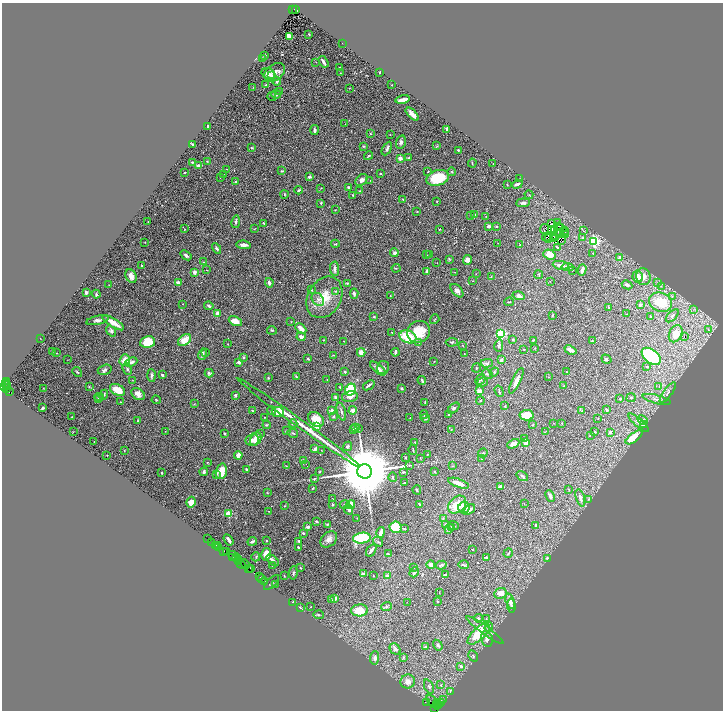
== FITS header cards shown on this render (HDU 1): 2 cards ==
NAXIS1  =                 1442
NAXIS2  =                 1416

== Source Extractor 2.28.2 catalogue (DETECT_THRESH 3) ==
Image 1442 x 1416 px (HDU 1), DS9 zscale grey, zoomed out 1/2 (1 PNG px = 2 x 2 image px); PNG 725 x 712 px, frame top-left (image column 2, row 1415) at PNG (2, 3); each listed source drawn as its Kron ellipse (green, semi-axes under 4 px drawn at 4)
Background 1.14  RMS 0.044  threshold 0.131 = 3 sigma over >= 5 px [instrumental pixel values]
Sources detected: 549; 56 cannot appear on this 1/2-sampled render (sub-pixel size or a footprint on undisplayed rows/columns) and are neither listed nor drawn; the other 493 listed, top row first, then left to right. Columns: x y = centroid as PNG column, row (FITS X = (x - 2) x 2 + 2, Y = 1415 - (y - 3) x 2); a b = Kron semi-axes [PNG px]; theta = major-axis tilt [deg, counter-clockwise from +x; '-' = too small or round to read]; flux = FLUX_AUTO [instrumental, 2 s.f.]
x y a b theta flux
293 10 3 1 - 250
296 10 3 2 - 310
309 35 2 2 - 3.4
289 36 4 3 - 70
342 43 2 1 - 6.7
265 55 2 2 - 11
263 59 4 3 - 6.7
316 62 2 1 - 2.7
323 62 6 2 -57 28
340 68 2 1 - 5.8
275 72 11 8 37 64
379 72 2 2 - 7.2
340 73 2 2 - 2.4
268 74 7 5 -20 37
272 75 4 3 - 10
277 81 5 4 - 23
266 85 4 3 - 9.6
391 85 2 1 - 2.2
253 88 2 1 - 2
349 88 2 2 - 2.9
279 91 3 3 - 13
276 94 5 3 - 15
272 96 4 3 - 8.7
403 99 7 3 11 53
412 114 8 3 -46 50
345 124 2 1 - 2.3
208 127 4 2 - 14
447 129 4 2 - 20
314 130 5 2 - 16
370 134 3 2 - 5.3
390 135 2 2 - 3.5
401 142 7 4 75 22
193 144 3 2 - 17
363 146 4 3 - 8.3
437 146 3 2 - 4.8
252 148 2 2 - 13
387 149 7 3 61 18
458 150 2 2 - 28
369 156 4 2 - 11
400 158 3 3 - 34
409 158 3 2 - 8.6
207 161 4 3 - 6.6
192 162 2 2 - 15
472 163 4 2 - 9.8
493 163 2 1 - 2.1
198 166 3 3 - 23
227 169 2 2 - 4.5
282 171 3 2 - 7.6
428 172 3 2 - 4
452 172 4 3 - 8.2
184 173 2 1 - 5.1
380 173 2 2 - 10
223 174 2 1 - 2.1
221 177 4 1 - 3.3
309 177 2 2 - 52
438 178 12 7 16 330
520 179 2 2 - 7.6
361 180 7 5 43 33
370 180 2 2 - 3.2
235 181 3 2 - 6.1
517 184 5 3 - 29
507 185 3 2 - 4.3
348 187 2 2 - 15
321 188 3 2 - 3.8
299 190 4 2 - 16
360 191 3 2 - 4.3
284 194 4 3 - 8.3
353 195 4 2 - 6.2
529 195 4 2 - 6.7
403 199 3 2 - 3.7
437 201 3 2 - 5.2
321 203 2 2 - 10
523 203 7 4 5 22
335 210 3 2 - 3.5
417 211 2 2 - 6.7
470 215 2 2 - 4.6
475 215 3 3 - 6.6
486 216 2 1 - 2.9
148 222 2 1 - 2.1
236 222 6 3 81 16
263 223 3 2 - 11
552 223 2 1 - 3
558 223 3 1 - 2.2
488 226 3 3 - 34
559 226 2 2 - 0.61
496 227 3 2 - 8.5
560 228 2 1 - 1.4
184 229 3 2 - 2.6
254 229 3 2 - 4.8
439 229 2 2 - 4
544 229 5 2 - 7.6
552 230 2 1 - 4.9
554 230 2 1 - 1.2
564 230 3 1 - 2.3
583 231 3 2 - 4.7
558 232 3 1 - 1.1
565 232 2 1 - 4.8
560 234 3 2 - 0.11
566 234 2 1 - 1.6
554 236 2 1 - 1.8
546 237 4 1 - 7.4
548 238 2 1 - 2.7
583 238 4 3 - 7.1
553 239 2 1 - 3.7
562 240 3 1 - 2.4
594 241 3 3 - 1300
145 242 2 2 - 2.5
498 243 2 2 - 3
335 244 4 2 - 6.9
244 245 7 3 -6 45
519 245 3 2 - 5.6
557 247 3 2 - 8
217 248 5 3 - 16
394 253 4 4 - 22
593 253 2 1 - 5.2
549 254 6 5 - 110
186 255 6 3 -38 20
426 255 3 2 - 3.9
430 255 4 2 - 23
619 258 4 3 - 28
449 259 4 3 - 7.6
468 260 5 4 - 38
203 262 3 2 - 4.5
437 263 2 2 - 2.8
561 265 8 3 -8 36
142 266 3 2 - 10
568 267 6 4 -6 42
396 268 4 2 - 5.7
334 269 7 3 -86 30
207 270 2 2 - 3.5
582 270 6 3 74 39
427 271 4 2 - 23
572 271 2 1 - 3.4
195 272 2 2 - 98
455 272 3 2 - 3.7
476 274 2 1 - 2.5
539 275 4 3 - 7.1
131 276 7 5 -64 52
491 276 3 2 - 5.6
637 276 6 5 - 78
643 277 8 7 - 81
473 281 2 2 - 4.8
550 281 2 1 - 2
178 282 2 2 - 87
269 283 4 3 - 27
347 283 3 3 - 7.1
657 283 3 2 - 5
109 285 2 2 - 2.5
627 285 5 3 - 18
661 286 4 3 - 7.8
312 290 3 2 - 7.1
336 291 4 3 - 7.3
457 291 8 4 -48 40
86 292 3 2 - 26
96 294 4 3 - 14
354 294 5 3 - 16
390 296 2 2 - 3
519 296 6 3 -16 42
672 296 4 3 - 11
324 297 22 16 60 200
318 299 7 5 -50 32
509 302 5 2 - 6.1
661 302 12 9 -22 250
183 304 2 1 - 2.1
640 305 3 3 - 14
209 306 5 3 - 19
608 307 4 2 - 9
693 309 4 3 - 10
217 313 3 3 - 33
627 314 2 2 - 2.9
552 315 3 2 - 6.7
650 316 2 2 - 5.3
672 316 8 4 45 23
374 317 2 2 - 6.1
435 319 5 2 - 6
97 320 11 4 12 40
235 321 7 4 -24 86
291 322 3 2 - 3.3
113 323 12 3 -32 110
301 328 6 3 -44 63
708 329 4 3 - 8.7
272 330 5 3 - 9.5
111 331 6 4 -52 24
418 332 12 10 38 230
392 333 3 2 - 6.8
501 334 3 3 - 850
676 334 9 6 64 88
301 337 4 3 - 45
408 337 9 6 -21 270
684 337 2 1 - 38
40 338 2 1 - 2.7
513 339 3 2 - 8.2
185 340 7 5 37 130
323 340 2 1 - 3.7
533 340 3 2 - 6.4
344 341 2 2 - 4.7
592 341 3 2 - 7
148 342 7 6 - 220
419 342 4 3 - 11
452 342 6 4 4 13
228 344 2 2 - 2.6
499 345 6 3 77 16
463 346 3 2 - 4.7
535 348 3 2 - 4.5
524 349 2 2 - 4.7
570 350 6 3 -22 59
52 352 4 2 - 8.8
205 352 2 2 - 4.4
361 352 4 4 - 43
395 352 4 2 - 32
56 353 2 1 - 3.3
202 354 6 3 75 25
464 354 2 1 - 2.3
333 355 2 1 - 3.1
651 356 11 6 -37 1000
243 357 2 2 - 37
308 359 3 3 - 12
606 359 5 3 - 18
67 360 2 1 - 2.3
125 360 6 5 - 81
501 360 3 3 - 19
131 362 6 3 22 32
238 362 3 2 - 50
434 362 2 2 - 2.5
487 363 6 4 1 15
647 367 3 3 - 6
383 368 6 6 - 20
476 368 4 2 - 5.2
127 369 6 3 -67 14
378 369 9 4 -40 48
105 370 7 5 18 18
77 372 5 3 - 10
345 372 3 3 - 11
494 372 5 4 - 13
566 372 2 2 - 6.9
209 373 4 4 - 13
487 374 6 3 -31 11
152 375 6 3 -87 19
162 375 3 2 - 16
296 377 3 2 - 10
548 377 3 2 - 3.7
268 378 3 2 - 7
327 379 2 2 - 2.9
480 379 6 3 47 13
132 380 3 2 - 3.7
422 380 4 2 - 12
7 381 4 3 - 260
516 381 14 3 64 50
482 382 6 4 31 23
5 383 2 1 - 180
7 384 2 1 - 110
369 385 6 2 37 25
5 386 5 3 - 440
564 386 3 2 - 4.6
89 387 3 2 - 5.1
340 387 2 2 - 8.1
659 387 3 2 - 4.2
7 388 4 2 - 180
43 388 2 2 - 3.3
401 388 3 3 - 9.4
117 390 8 5 -29 120
350 390 6 5 - 500
479 391 4 3 - 57
499 391 6 2 -73 7.1
9 392 2 1 - 610
668 393 12 3 54 25
138 394 7 5 -35 48
103 395 5 3 - 14
235 395 3 2 - 17
99 397 5 2 - 11
335 397 3 2 - 29
350 397 8 5 11 46
631 398 5 3 - 12
99 399 3 3 - 8.8
620 399 3 2 - 4.7
657 399 14 4 -14 40
156 400 4 3 - 5.5
480 401 4 2 - 5.5
120 402 2 1 - 6.9
425 402 4 2 - 7.3
195 404 4 2 - 4.8
505 406 3 2 - 7.3
42 408 3 2 - 8.9
454 408 7 4 44 16
332 410 4 4 - 22
353 410 4 3 - 42
607 410 3 2 - 15
252 411 3 2 - 8.3
272 411 4 3 - 15
582 411 3 2 - 5.1
278 412 6 5 - 74
341 412 9 3 -73 20
424 414 4 2 - 6.4
449 414 3 2 - 4.9
526 415 7 5 4 160
72 417 2 1 - 4.4
264 417 2 2 - 2.5
333 417 3 3 - 9.3
410 418 2 2 - 3.7
425 418 4 3 - 11
598 418 2 1 - 2.9
316 419 8 6 -38 160
643 420 5 4 - 26
138 421 4 2 - 6
299 423 75 3 -36 480
554 423 2 2 - 2.5
562 423 2 2 - 3.2
639 423 13 3 -41 28
293 424 4 2 - 6.8
643 424 4 3 - 21
267 425 4 3 - 6.4
533 425 2 2 - 6.6
317 426 4 3 - 44
355 428 3 2 - 6.7
358 429 3 2 - 5.6
353 430 3 2 - 4.3
451 430 2 1 - 2.3
165 431 2 1 - 2.5
286 431 4 2 - 8.2
73 432 2 1 - 1.8
545 432 3 2 - 3.4
595 432 3 1 - 3.3
610 432 3 3 - 15
293 433 5 2 - 8.1
225 434 2 2 - 21
260 434 3 3 - 8.9
590 435 3 2 - 6.6
634 437 10 4 37 150
256 439 7 5 57 83
525 439 3 3 - 11
252 440 7 6 - 33
94 442 2 1 - 3
415 442 2 2 - 2.7
526 443 4 2 - 79
513 444 6 3 27 76
348 446 5 4 - 20
315 449 4 2 - 51
322 450 2 2 - 3.2
413 450 5 1 - 5.2
124 451 2 2 - 4.1
483 453 5 3 - 8.4
427 454 2 2 - 3.1
107 455 2 1 - 3
238 455 4 3 - 53
405 458 3 2 - 6.2
420 458 2 2 - 3.6
482 459 3 2 - 4.2
303 461 2 2 - 64
207 462 3 2 - 4.1
306 464 2 1 - 6.7
409 465 3 2 - 5.5
286 466 3 2 - 3.3
453 466 4 3 - 6.8
246 469 2 2 - 11
221 471 8 5 74 130
365 471 7 7 - 100000
204 472 4 3 - 16
319 472 3 2 - 5.7
403 472 3 2 - 6.1
435 472 3 2 - 5.6
162 473 2 2 - 10
216 474 3 3 - 18
522 476 6 3 -36 13
393 477 5 3 - 10
314 479 4 3 - 9
404 483 3 2 - 12
458 483 11 4 -19 78
501 487 3 3 - 59
313 488 3 1 - 7.4
569 489 2 2 - 6
417 490 4 2 - 10
267 492 2 2 - 3.6
550 496 6 3 -66 24
580 498 9 3 -72 41
333 499 3 2 - 6.7
588 499 4 3 - 8.8
191 502 5 4 - 86
351 504 4 4 - 100
419 504 4 3 - 6.7
524 504 2 1 - 2.8
332 505 4 2 - 6.7
345 505 5 2 - 7
457 505 10 7 43 170
285 506 3 2 - 3.5
464 507 6 5 - 77
349 510 5 3 - 24
469 510 6 4 36 34
269 511 2 2 - 5.3
228 514 3 2 - 240
357 518 2 1 - 3
443 519 4 3 - 8.2
316 521 4 3 - 12
327 524 3 2 - 8.9
445 524 3 3 - 7.4
536 525 4 3 - 11
453 526 5 3 - 9.4
308 527 4 3 - 14
396 527 6 5 - 270
404 528 3 3 - 9.1
451 528 3 3 - 9.2
449 529 5 3 - 23
381 532 5 2 - 68
303 533 3 2 - 13
362 538 9 5 6 420
208 539 2 1 - 98
329 539 9 7 42 45
229 540 6 2 -56 22
252 541 5 2 - 21
267 541 3 3 - 6.2
299 541 2 2 - 11
212 542 3 2 - 99
378 542 5 3 - 11
216 545 2 1 - 84
217 546 2 1 - 100
219 547 4 1 - 190
298 547 2 2 - 11
472 549 2 2 - 11
371 550 7 3 54 33
224 551 2 1 - 41
226 551 3 1 - 130
508 553 5 2 - 8.4
266 554 6 5 - 99
388 554 4 2 - 9.9
233 556 6 2 -38 270
232 557 3 1 - 250
256 557 4 2 - 7
486 557 4 3 - 8.4
237 558 2 1 - 50
547 558 3 2 - 13
238 559 2 1 - 140
273 560 7 3 -42 35
238 562 4 1 - 240
241 564 4 3 - 320
245 564 5 3 - 490
272 565 2 2 - 3
431 565 4 4 - 43
441 565 5 3 - 14
464 565 5 2 - 11
248 568 4 2 - 37
250 568 2 1 - 49
300 568 3 2 - 6.2
413 568 3 3 - 5.5
414 572 5 3 - 16
293 573 7 3 82 13
364 574 3 2 - 18
445 575 3 2 - 9.5
284 576 3 2 - 5.2
374 576 2 1 - 4.2
387 576 3 3 - 38
259 577 3 1 - 120
261 579 2 1 - 66
265 582 2 1 - 170
272 583 10 4 45 14
275 585 2 1 - 2.8
439 593 3 2 - 2.6
500 593 6 5 - 71
335 598 2 2 - 120
331 600 3 2 - 9.1
438 601 2 2 - 13
510 601 8 4 -70 52
293 602 2 2 - 11
407 602 2 1 - 2.6
386 606 5 3 - 9.4
511 606 7 3 -84 23
311 607 2 2 - 2.7
300 608 2 1 - 35
360 610 8 6 1 140
319 615 5 3 - 8.3
478 618 4 3 - 10
486 619 3 2 - 3.9
489 627 5 4 - 25
485 630 23 2 -36 98
479 634 14 6 43 220
487 639 8 5 -76 34
438 645 6 4 -58 15
425 646 3 3 - 8.9
395 649 6 4 -46 24
473 656 6 3 -59 9
375 658 7 4 85 26
403 658 4 2 - 6.1
461 666 3 3 - 24
408 682 7 7 - 52
441 685 3 3 - 8.8
429 687 7 4 -67 22
450 692 2 1 - 28
443 700 3 1 - 92
426 702 2 1 - 100
433 702 8 2 -52 370
438 703 3 2 - 280
440 703 3 2 - 200
437 704 3 1 - 170
439 705 2 1 - 81
435 708 2 2 - 52
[56 sub-pixel or undisplayed-footprint detections neither listed nor drawn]